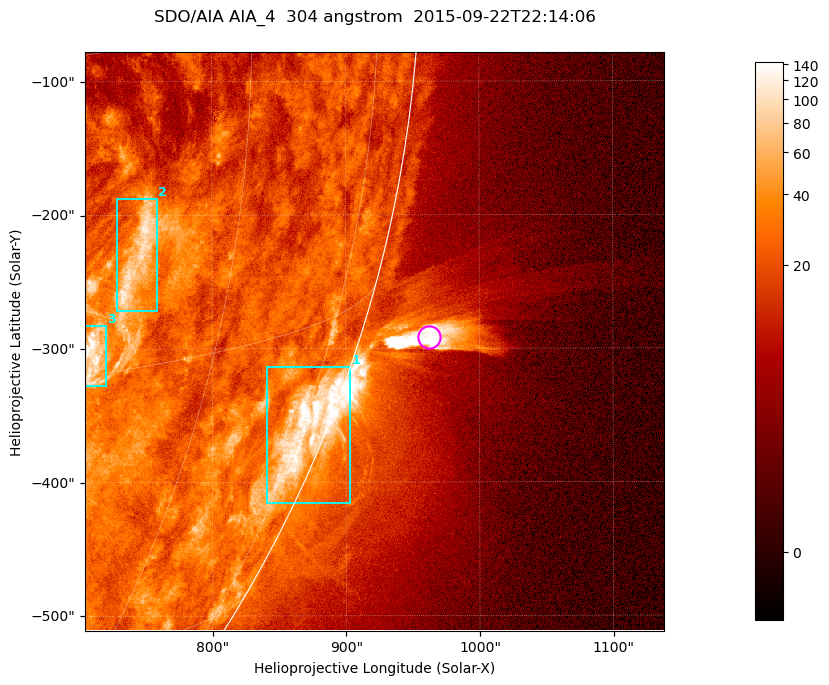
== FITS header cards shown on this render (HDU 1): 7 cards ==
TELESCOP= 'SDO/AIA '           / For AIA: SDO/AIA
INSTRUME= 'AIA_4   '           / For AIA: AIA_ATA1, AIA_ATA2, AIA_ATA3 or AIA_AT
WAVELNTH=                  304 / [angstrom] Wavelength
WAVEUNIT= 'angstrom'           / Wavelength unit: angstrom
DATE-OBS= '2015-09-22T22:14:06.123' / [ISO] Date when observation started; ISO 8
CTYPE1  = 'HPLN-TAN'           / CTYPE1; Typically HPLN
CTYPE2  = 'HPLT-TAN'           / CTYPE2; Typically HPLT

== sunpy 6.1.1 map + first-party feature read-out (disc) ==
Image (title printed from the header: SDO/AIA AIA_4  304 angstrom  2015-09-22T22:14:06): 722 x 722 px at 0.6 arcsec/px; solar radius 956 arcsec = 1593 px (partial field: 2.9% of the solar disc is inside the frame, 45% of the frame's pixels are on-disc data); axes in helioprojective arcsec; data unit not stated in the header (colour bar unlabelled)
Orientation: roll -0.132 deg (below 1 deg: not rotated)
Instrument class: DISC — disc imager (sunpy class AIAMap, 304 A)
Bright regions (active regions / flare kernels): reference = the on-disc median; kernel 7 px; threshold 5 sigma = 46.4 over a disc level ~23.1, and >= 1.15x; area >= 521 px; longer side >= 9 px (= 5.4 arcsec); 3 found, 3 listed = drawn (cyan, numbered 1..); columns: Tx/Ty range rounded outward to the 2 arcsec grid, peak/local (2 s.f.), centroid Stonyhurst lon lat
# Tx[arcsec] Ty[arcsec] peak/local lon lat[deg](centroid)
1 840..904 -416..-314 7.4 +77 -21
2 728..760 -272..-188 5 +52 -10
3 704..722 -328..-282 6 +50 -14
Off-limb structures (1.02-1.3 R_sun): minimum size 260 px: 10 found; the strongest spans PA ~250..255 deg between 1.02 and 1.12 R_sun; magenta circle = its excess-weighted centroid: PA ~255 deg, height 1.05 R_sun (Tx ~962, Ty ~-292 arcsec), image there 13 x the reference